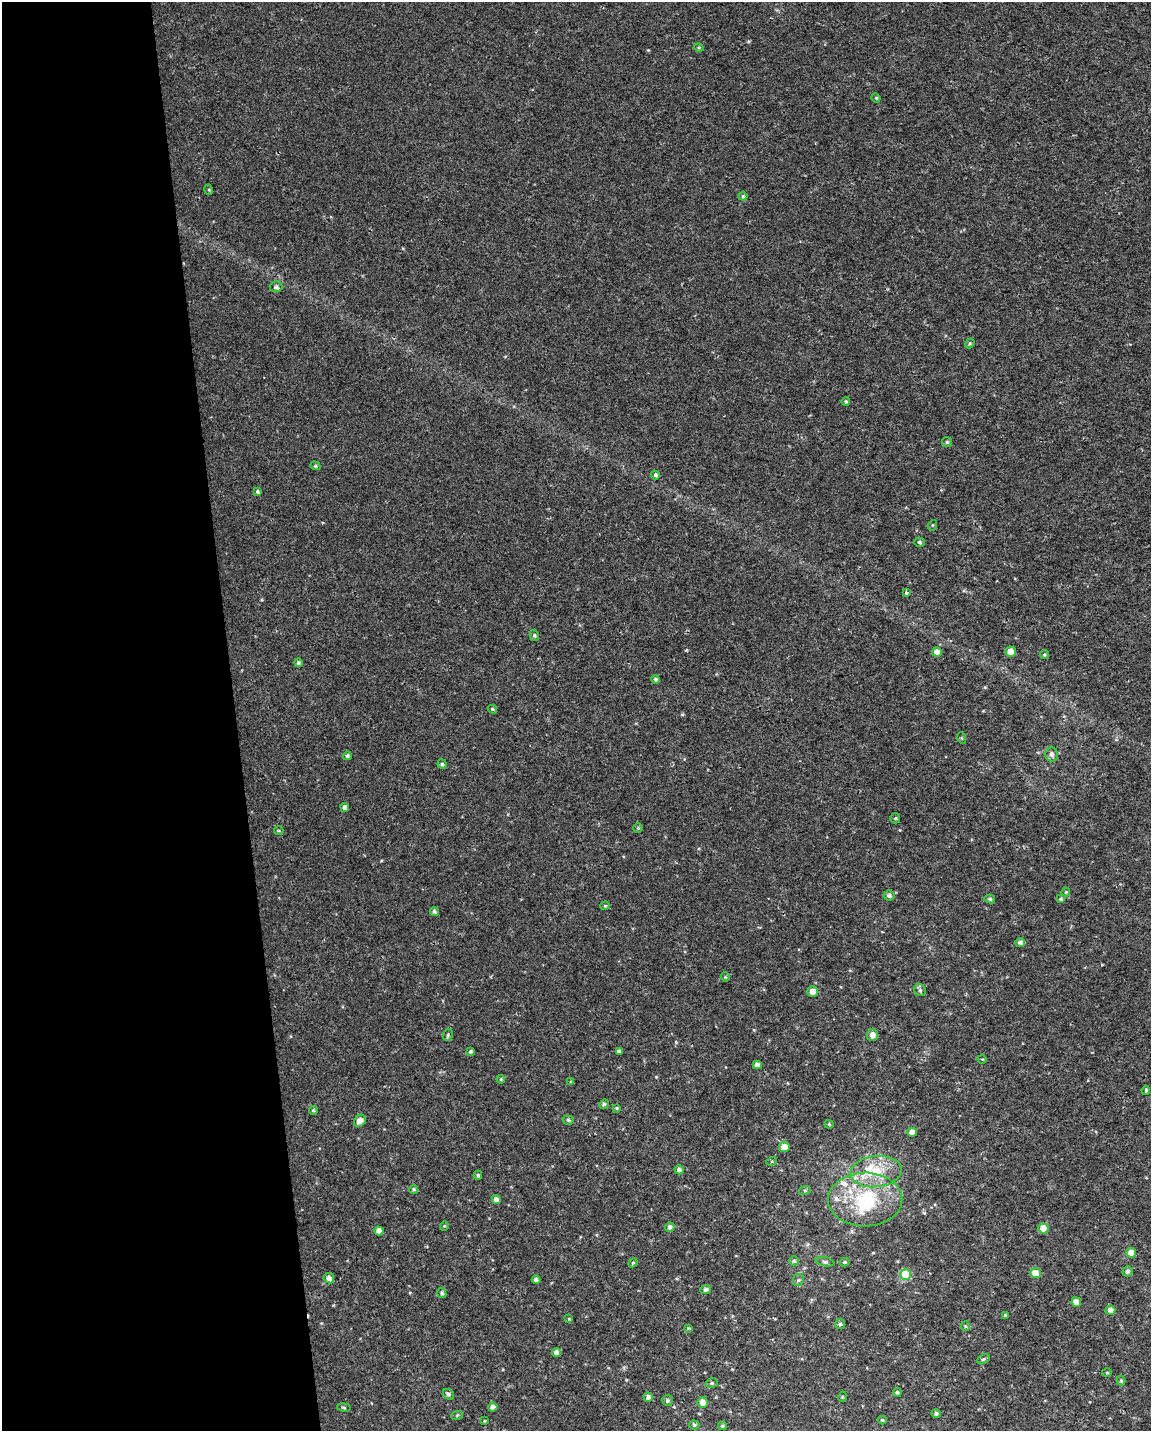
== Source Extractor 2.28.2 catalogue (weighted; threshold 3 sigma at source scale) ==
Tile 5 of 4 x 3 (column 1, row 2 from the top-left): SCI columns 1-1149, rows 1481-2909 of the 4595 x 4347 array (HDU 1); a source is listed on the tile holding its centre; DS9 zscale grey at full resolution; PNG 1153 x 1433 px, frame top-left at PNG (2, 2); each listed source drawn as its Kron ellipse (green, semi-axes under 4 px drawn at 4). Shown black and unused: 20% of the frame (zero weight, under 2 of 3 exposures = <1% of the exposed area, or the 3 px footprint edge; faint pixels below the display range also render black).
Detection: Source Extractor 2.28.2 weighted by HDU 2 'WHT'; one run over the whole footprint, this tile lists its part. Background 0.00345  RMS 0.003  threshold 0.0136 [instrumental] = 3 sigma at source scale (4.5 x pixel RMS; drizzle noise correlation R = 1.50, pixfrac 1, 0.0396/0.0396 arcsec/px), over >= 5 px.
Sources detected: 111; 1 inside a brighter object's white glare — neither listed nor drawn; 3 inside a brighter listed object's ellipse — not listed separately; the other 107 listed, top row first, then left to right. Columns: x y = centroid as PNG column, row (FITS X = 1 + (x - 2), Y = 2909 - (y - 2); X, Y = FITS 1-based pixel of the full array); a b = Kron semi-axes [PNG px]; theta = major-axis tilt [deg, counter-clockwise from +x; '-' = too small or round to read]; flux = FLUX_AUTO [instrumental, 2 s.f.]
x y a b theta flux
699 48 5 3 - 0.34
876 98 4 4 - 0.3
209 190 5 3 - 0.29
743 196 4 4 - 0.48
276 287 6 5 - 0.79
970 343 5 4 - 0.36
846 401 4 4 - 0.49
947 442 5 5 - 0.46
315 466 5 4 - 0.43
655 475 4 3 - 1.3
258 492 4 3 - 0.49
933 525 5 3 - 0.29
920 542 5 4 - 0.52
906 593 4 3 - 1.4
534 635 5 4 - 0.48
937 652 5 4 - 2.5
1010 652 5 5 - 3.1
1044 655 4 4 - 0.43
298 663 4 4 - 0.68
656 679 4 3 - 0.76
492 709 4 3 - 0.35
962 738 6 3 -70 0.29
1051 754 7 6 - 0.99
347 756 4 4 - 0.53
442 764 5 4 - 0.44
345 807 4 4 - 1.3
895 818 5 5 - 0.4
638 828 4 4 - 0.28
279 831 5 3 - 0.37
1066 892 4 4 - 0.29
889 896 5 5 - 0.75
990 899 5 4 - 0.59
1061 899 4 4 - 0.46
605 906 4 4 - 0.34
434 911 5 4 - 0.7
1020 943 5 4 - 1.1
725 977 5 4 - 0.35
920 990 6 5 - 0.56
813 992 5 5 - 2.3
448 1035 6 4 71 0.44
872 1035 6 5 - 1.6
471 1051 4 4 - 0.61
619 1051 4 4 - 0.67
982 1059 4 3 - 0.25
757 1065 4 4 - 1.5
501 1079 4 4 - 0.33
571 1082 4 4 - 0.36
1146 1090 4 3 - 0.49
604 1104 5 4 - 0.62
617 1108 4 3 - 0.4
313 1110 4 4 - 0.45
568 1120 5 4 - 0.51
360 1121 6 5 - 2.7
829 1124 4 4 - 0.32
912 1132 5 4 - 2.5
784 1147 5 5 - 2.2
772 1161 5 3 - 0.31
679 1170 4 4 - 0.9
876 1172 26 15 6 9.2
478 1175 4 4 - 0.49
414 1189 4 4 - 0.51
805 1190 6 4 18 0.35
865 1199 37 27 1 21
496 1200 5 4 - 1.9
444 1226 4 4 - 0.31
670 1227 5 4 - 1
1043 1229 5 5 - 4.8
379 1231 4 4 - 2.1
1131 1253 5 4 - 2.8
794 1261 5 5 - 0.45
825 1262 9 4 -11 0.62
845 1262 5 4 - 0.48
633 1263 4 4 - 0.33
1127 1271 5 5 - 0.79
1035 1273 5 5 - 4.5
906 1275 5 5 - 14
329 1278 5 5 - 1.3
536 1280 4 3 - 0.79
798 1280 6 5 - 0.52
706 1290 5 4 - 0.8
442 1293 5 4 - 0.56
1076 1302 5 4 - 2.5
1110 1310 5 4 - 2
1005 1315 4 3 - 0.42
569 1319 3 2 - 0.25
840 1324 5 5 - 0.51
965 1326 5 4 - 0.34
689 1328 4 4 - 0.27
556 1352 4 4 - 1.3
983 1359 7 4 26 0.44
1107 1373 5 3 - 0.29
1121 1381 5 4 - 0.43
712 1383 6 5 - 0.56
897 1392 4 4 - 0.59
448 1394 6 5 - 0.72
648 1397 4 4 - 1.1
842 1397 5 3 - 0.29
667 1401 5 5 - 0.69
703 1402 5 5 - 2
344 1407 7 3 -9 0.36
493 1407 5 4 - 1.1
936 1414 4 4 - 0.69
457 1415 6 4 20 0.35
882 1420 4 3 - 0.42
484 1421 4 3 - 0.29
694 1425 5 4 - 0.51
722 1426 4 3 - 0.37